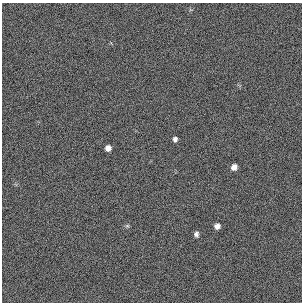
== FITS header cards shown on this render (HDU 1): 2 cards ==
NAXIS1  =                  300 / length of original image axis
NAXIS2  =                  300 / length of original image axis

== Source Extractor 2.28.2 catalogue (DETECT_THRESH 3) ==
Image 300 x 300 px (HDU 1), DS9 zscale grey, 1 PNG px = 1 image px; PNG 304 x 304 px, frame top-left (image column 1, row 300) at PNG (2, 3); no overlay
Background 385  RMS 67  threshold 200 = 3 sigma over >= 5 px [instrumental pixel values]
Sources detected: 6; all 6 listed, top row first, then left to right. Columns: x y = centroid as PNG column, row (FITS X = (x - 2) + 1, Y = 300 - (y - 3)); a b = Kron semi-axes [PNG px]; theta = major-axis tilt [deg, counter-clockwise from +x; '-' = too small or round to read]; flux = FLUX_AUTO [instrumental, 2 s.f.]
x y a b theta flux
175 139 5 5 - 13000
108 148 5 5 - 27000
234 167 6 5 - 27000
127 226 6 4 18 6400
217 226 5 5 - 25000
196 234 6 5 - 13000